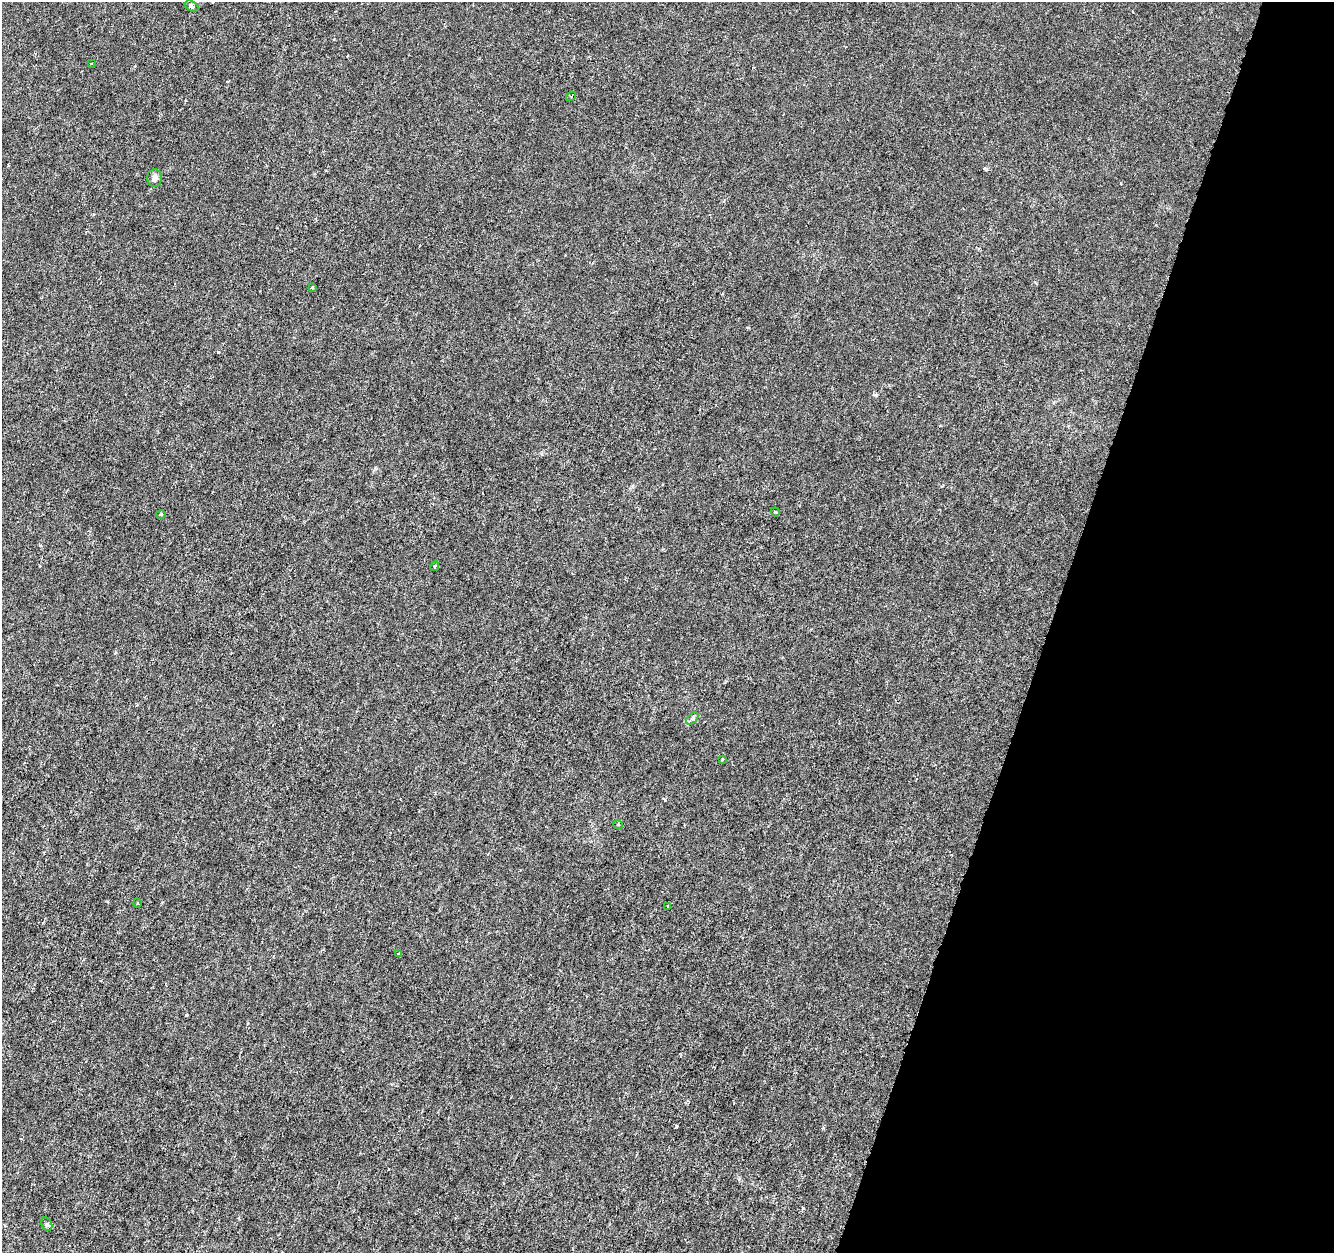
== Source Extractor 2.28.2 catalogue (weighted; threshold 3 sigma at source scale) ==
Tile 8 of 4 x 4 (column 4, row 2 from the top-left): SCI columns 3998-5329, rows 2718-3968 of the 5338 x 5500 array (HDU 1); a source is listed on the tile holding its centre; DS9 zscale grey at full resolution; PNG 1336 x 1255 px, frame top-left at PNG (2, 2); each listed source drawn as its Kron ellipse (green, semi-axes under 4 px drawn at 4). Shown black and unused: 21% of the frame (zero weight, under 3 of 6 exposures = <1% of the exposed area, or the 3 px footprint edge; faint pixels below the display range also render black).
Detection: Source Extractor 2.28.2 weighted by HDU 2 'WHT'; one run over the whole footprint, this tile lists its part. Background -2.84e-04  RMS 0.0012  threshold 0.0051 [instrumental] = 3 sigma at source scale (4.09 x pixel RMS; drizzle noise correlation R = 1.36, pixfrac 0.8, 0.0396/0.0396 arcsec/px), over >= 5 px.
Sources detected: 15; all 15 listed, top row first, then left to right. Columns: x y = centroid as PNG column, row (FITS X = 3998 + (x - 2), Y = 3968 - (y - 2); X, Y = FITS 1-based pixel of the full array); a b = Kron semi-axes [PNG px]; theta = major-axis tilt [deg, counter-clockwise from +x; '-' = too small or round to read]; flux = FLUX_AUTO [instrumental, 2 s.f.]
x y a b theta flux
192 6 7 5 -29 0.39
91 63 3 2 - 0.091
571 96 5 3 - 0.13
154 178 9 7 -89 0.56
312 288 3 3 - 0.14
775 512 4 3 - 0.14
161 514 5 3 - 0.11
435 566 5 3 - 0.14
692 718 7 4 44 0.24
722 760 3 3 - 0.11
618 824 5 3 - 0.085
137 903 5 3 - 0.1
668 906 3 2 - 0.13
398 953 4 2 - 0.099
47 1224 7 5 -59 0.2
Unlisted compact peaks at least as high as the median listed source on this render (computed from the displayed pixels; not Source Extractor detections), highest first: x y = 876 395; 823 1128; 803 1208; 665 800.